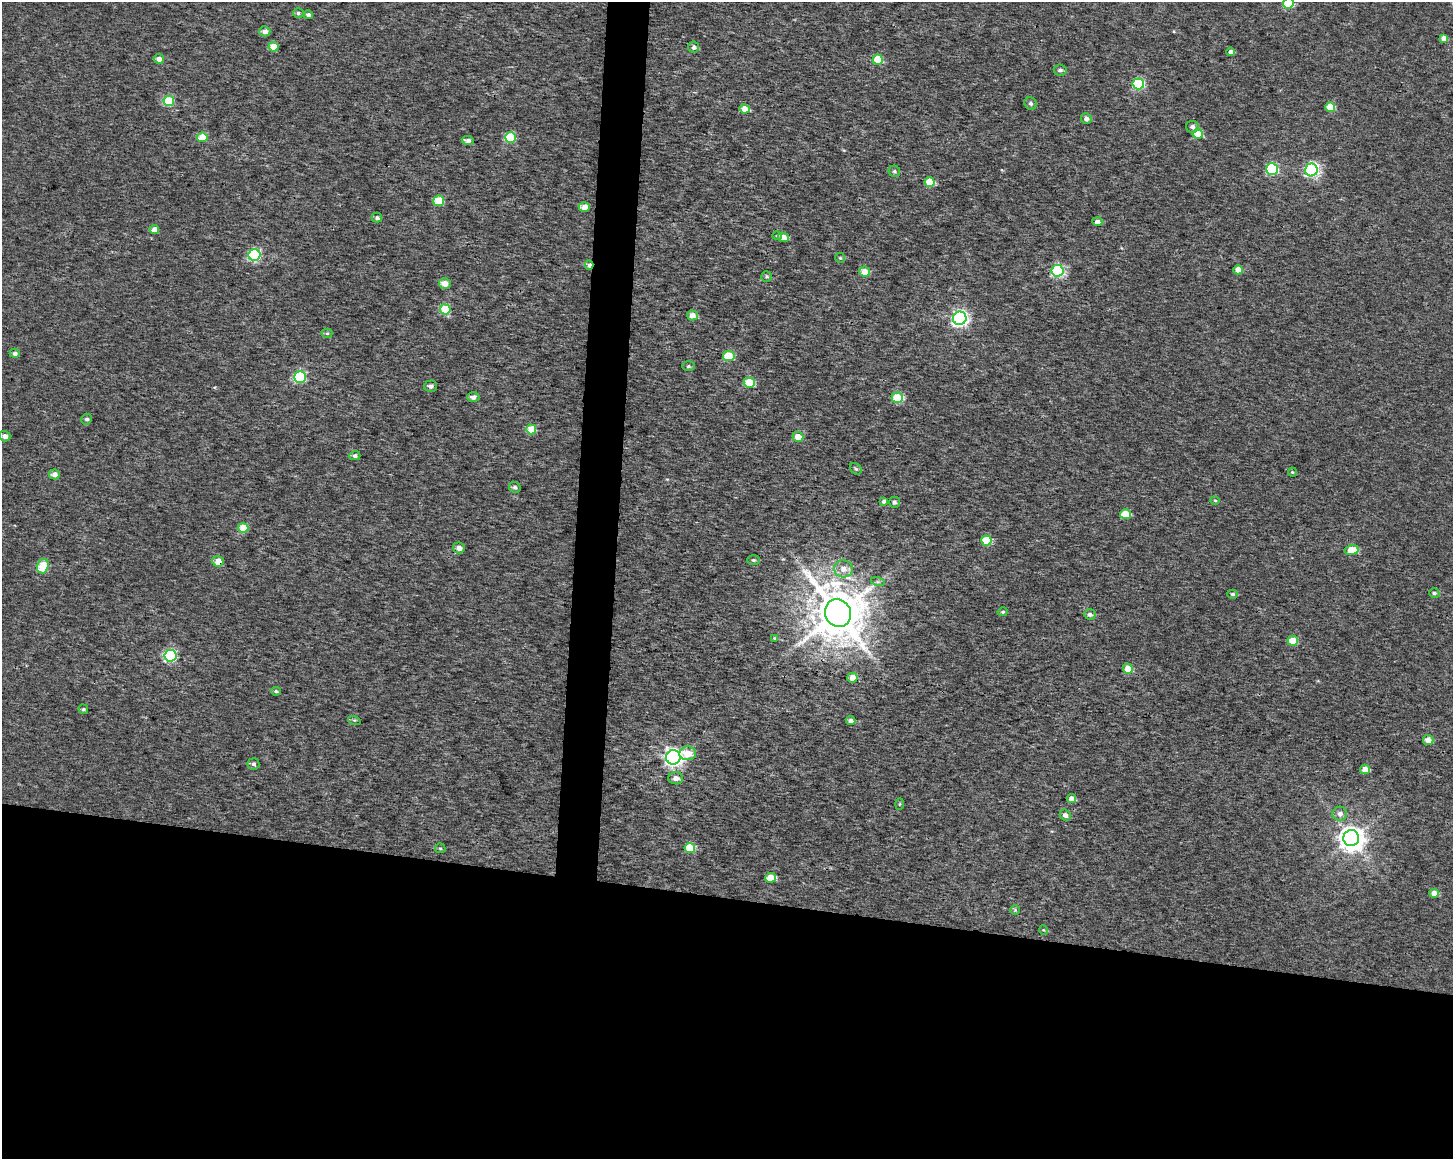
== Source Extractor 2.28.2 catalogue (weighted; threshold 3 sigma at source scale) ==
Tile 11 of 3 x 4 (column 2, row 4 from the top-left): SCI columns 1735-3185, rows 7-1163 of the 4868 x 4642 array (HDU 1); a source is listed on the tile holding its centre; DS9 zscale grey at full resolution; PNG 1455 x 1161 px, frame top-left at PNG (2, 2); each listed source drawn as its Kron ellipse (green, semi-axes under 4 px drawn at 4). Shown black and unused: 25% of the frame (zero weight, under 3 of 4 exposures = <1% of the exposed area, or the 3 px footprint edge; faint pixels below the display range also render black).
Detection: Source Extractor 2.28.2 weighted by HDU 2 'WHT'; one run over the whole footprint, this tile lists its part. Background 9.45e-04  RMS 0.0025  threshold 0.0111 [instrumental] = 3 sigma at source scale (4.5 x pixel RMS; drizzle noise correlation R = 1.50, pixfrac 1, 0.0396/0.0396 arcsec/px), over >= 5 px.
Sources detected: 106; all 106 listed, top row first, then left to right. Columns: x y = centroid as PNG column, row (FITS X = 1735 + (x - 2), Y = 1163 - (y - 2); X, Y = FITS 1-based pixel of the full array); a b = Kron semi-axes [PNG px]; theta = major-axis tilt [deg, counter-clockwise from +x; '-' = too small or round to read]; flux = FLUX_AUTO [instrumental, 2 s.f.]
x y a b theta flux
1288 3 5 5 - 11
298 13 5 4 - 0.45
308 15 4 4 - 0.75
265 31 5 5 - 1.5
1444 38 4 4 - 1.4
273 47 5 5 - 4.1
694 47 5 5 - 0.86
1231 52 4 4 - 0.91
159 59 5 4 - 1.3
878 60 5 5 - 8.8
1060 70 6 5 - 0.72
1138 84 6 5 - 21
169 101 5 5 - 13
1030 103 6 6 - 0.75
1330 107 5 5 - 4.5
745 109 5 4 - 3.5
1086 119 5 5 - 1
1192 127 6 6 - 0.87
1198 134 5 5 - 7.6
202 137 5 5 - 6.1
510 137 5 5 - 12
468 140 6 4 -6 0.94
1272 169 6 5 - 20
1311 170 6 6 - 51
894 171 6 5 - 0.53
929 182 5 5 - 5.9
439 201 5 5 - 7.1
584 207 5 4 - 2.1
377 218 5 5 - 0.5
1097 222 5 4 - 1.3
154 230 5 4 - 2.3
777 236 4 3 - 0.32
783 237 5 4 - 2.1
254 255 6 6 - 27
840 258 5 5 - 0.37
589 265 5 4 - 1.2
1238 270 5 4 - 2.4
1057 271 6 6 - 30
864 272 5 5 - 2.7
767 276 5 5 - 0.39
445 284 6 5 - 2.2
445 309 5 5 - 11
692 315 5 5 - 2.1
960 318 7 6 - 68
327 333 5 5 - 0.37
15 353 5 4 - 0.78
729 356 5 5 - 8.3
688 366 6 5 - 0.42
300 377 6 5 - 25
749 383 5 5 - 8.6
431 386 6 5 - 0.88
473 397 6 5 - 1.1
897 398 6 5 - 9.3
87 419 5 5 - 0.59
531 429 5 5 - 7.1
5 436 6 5 - 1.3
798 437 5 5 - 3.1
355 456 5 4 - 0.58
856 469 6 5 - 0.5
1292 472 4 4 - 0.28
54 474 5 5 - 1.6
515 487 6 5 - 0.63
1215 500 5 3 - 0.26
884 501 4 4 - 0.72
894 502 5 5 - 0.67
1125 514 5 5 - 6.2
243 528 5 5 - 6.1
986 541 5 5 - 10
459 548 6 5 - 1.6
1352 550 7 5 10 6.1
753 560 6 5 - 0.47
218 561 5 5 - 2.9
43 566 7 5 72 9.3
843 569 9 8 - 2.1
878 582 7 4 -18 0.48
1434 593 5 4 - 0.49
1233 594 5 4 - 0.49
1003 612 5 4 - 0.42
838 613 14 12 -64 1300
1090 614 5 5 - 0.72
775 638 4 4 - 0.24
1293 641 5 5 - 5.2
170 656 6 6 - 27
1128 669 5 5 - 3.6
852 678 5 5 - 2.8
276 691 5 3 - 0.42
83 709 5 4 - 0.43
354 720 6 4 -17 0.34
851 721 4 4 - 1
1428 740 5 5 - 2.1
688 753 8 7 - 4.2
673 757 7 7 - 92
253 764 6 5 - 0.56
1365 769 5 4 - 2.3
676 778 7 6 - 1.2
1071 799 5 4 - 1.4
900 804 6 4 88 0.25
1340 814 7 7 - 1.2
1065 815 5 5 - 1
1351 838 8 8 - 260
440 848 5 4 - 0.31
690 848 5 5 - 8.8
771 878 5 5 - 5
1434 893 5 4 - 2.5
1015 910 5 4 - 0.31
1044 930 5 3 - 0.2
Overlapping masked pixels (flux is a lower limit): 3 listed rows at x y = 589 265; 218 561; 852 678
Isophote crosses this tile's border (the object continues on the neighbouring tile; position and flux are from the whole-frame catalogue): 1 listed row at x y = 1288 3